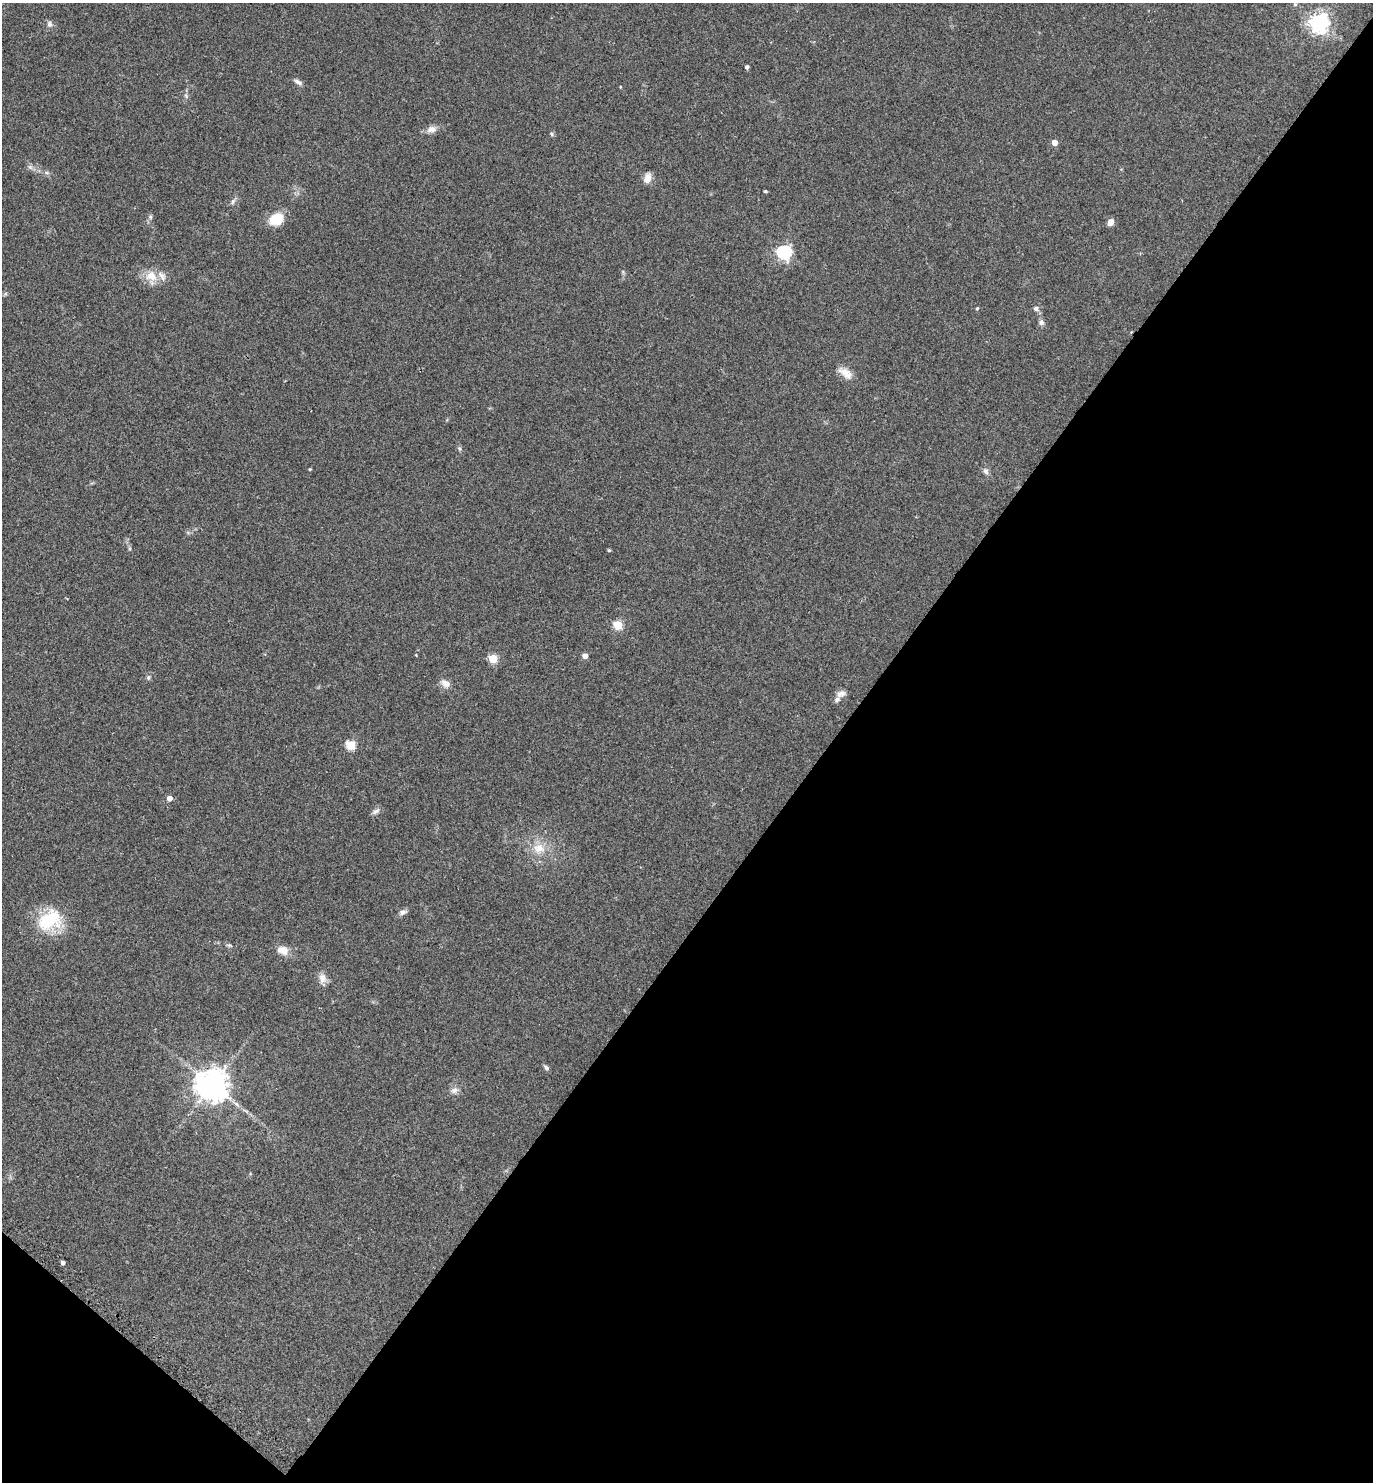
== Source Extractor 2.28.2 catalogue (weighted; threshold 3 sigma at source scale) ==
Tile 15 of 4 x 4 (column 3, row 4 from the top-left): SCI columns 3066-4436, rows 37-1516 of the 5992 x 5992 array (HDU 1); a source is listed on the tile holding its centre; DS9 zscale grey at full resolution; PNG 1375 x 1484 px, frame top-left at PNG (2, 3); no overlay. Shown black and unused: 41% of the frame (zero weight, under 2 of 3 exposures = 3% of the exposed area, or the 3 px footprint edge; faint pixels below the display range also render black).
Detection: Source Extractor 2.28.2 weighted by HDU 2 'WHT'; one run over the whole footprint, this tile lists its part. Background 0.0701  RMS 0.0078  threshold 0.0349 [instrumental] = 3 sigma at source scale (4.5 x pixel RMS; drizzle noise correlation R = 1.50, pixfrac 1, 0.05/0.05 arcsec/px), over >= 5 px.
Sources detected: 52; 2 inside a brighter listed object's ellipse — not listed separately; the other 50 listed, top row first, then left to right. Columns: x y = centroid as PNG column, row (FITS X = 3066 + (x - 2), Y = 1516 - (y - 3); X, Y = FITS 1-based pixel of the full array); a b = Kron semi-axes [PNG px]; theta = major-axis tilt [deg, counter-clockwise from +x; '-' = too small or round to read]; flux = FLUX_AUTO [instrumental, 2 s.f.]
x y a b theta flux
1295 4 5 4 - 1.1
1319 23 7 7 - 410
49 24 9 7 -75 2.5
747 67 4 3 - 1.8
298 82 12 5 -30 2.5
620 87 4 2 - 0.59
186 96 6 4 -48 1.3
431 129 13 9 6 4.6
552 134 6 4 -88 1.1
1055 142 4 4 - 7
30 167 7 4 -18 1.7
647 178 11 8 70 6
765 191 4 3 - 0.82
233 201 9 5 63 1.8
150 217 6 5 - 1.4
276 219 18 14 30 14
1110 222 7 6 - 4.8
784 252 6 6 - 170
623 272 6 4 -73 1
151 276 17 15 -25 11
5 294 6 4 45 1.1
1036 308 8 6 -26 2.5
977 309 4 3 - 0.89
1041 322 8 7 - 2.5
845 373 22 10 -36 7.5
460 449 7 5 -38 1.3
310 469 4 3 - 0.73
986 471 9 7 -60 2.4
609 550 3 3 - 1.2
618 625 5 5 - 39
416 655 3 3 - 0.48
585 656 4 4 - 5
493 659 5 5 - 35
148 678 7 5 90 1.5
445 683 13 9 -39 4.7
841 694 13 8 32 4
350 745 5 5 - 43
169 798 5 5 - 4.6
376 811 12 6 34 2.5
539 848 18 14 -6 13
403 912 10 6 22 3
49 920 26 18 31 43
229 945 8 4 -13 1.3
283 950 15 10 -22 7.6
322 978 14 10 -82 5.1
546 1067 8 6 -42 1.8
212 1085 10 10 - 1200
454 1090 10 8 32 3.5
245 1111 10 3 -21 1.4
62 1263 4 3 - 2.5